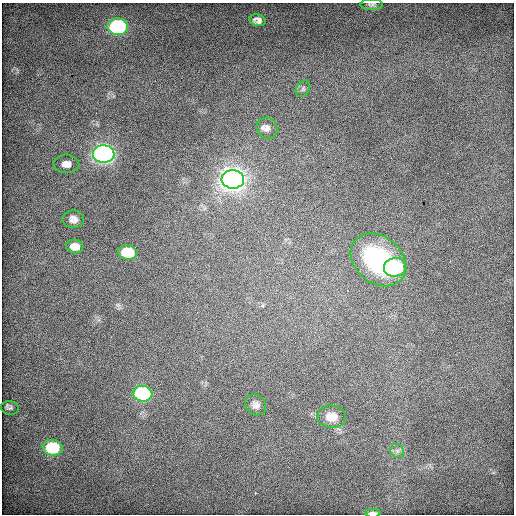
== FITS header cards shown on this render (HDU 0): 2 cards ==
NAXIS1  =                  512 / Axis length
NAXIS2  =                  512 / Axis length

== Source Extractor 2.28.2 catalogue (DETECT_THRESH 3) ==
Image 512 x 512 px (HDU 0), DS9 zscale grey, 1 PNG px = 1 image px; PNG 516 x 516 px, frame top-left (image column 1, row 512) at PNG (2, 3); each listed source drawn as its Kron ellipse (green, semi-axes under 4 px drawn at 4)
Background 621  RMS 3.8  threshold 11.4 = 3 sigma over >= 5 px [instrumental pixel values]
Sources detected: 20; all 20 listed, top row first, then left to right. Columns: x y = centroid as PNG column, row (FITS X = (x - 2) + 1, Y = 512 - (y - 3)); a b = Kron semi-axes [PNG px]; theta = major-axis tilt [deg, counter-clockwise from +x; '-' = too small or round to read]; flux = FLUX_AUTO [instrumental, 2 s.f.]
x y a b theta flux
372 5 11 5 0 690
257 20 8 6 -16 1100
118 27 10 8 -3 56000
303 89 9 6 57 680
267 128 11 10 - 1500
104 154 11 8 -5 150000
66 164 13 9 -4 2200
233 179 11 9 -4 280000
73 219 11 9 -1 1600
75 246 8 6 -10 2300
128 252 10 7 -7 13000
378 260 30 23 -40 33000
395 267 11 9 5 29000
142 394 10 8 -7 50000
256 405 11 9 -45 1400
10 408 9 7 -7 750
331 417 14 11 -5 3700
53 448 10 8 -7 21000
397 451 7 6 - 940
373 513 8 2 0 2200
At the frame edge (FLAGS 8, measured only in part): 2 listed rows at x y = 372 5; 373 513